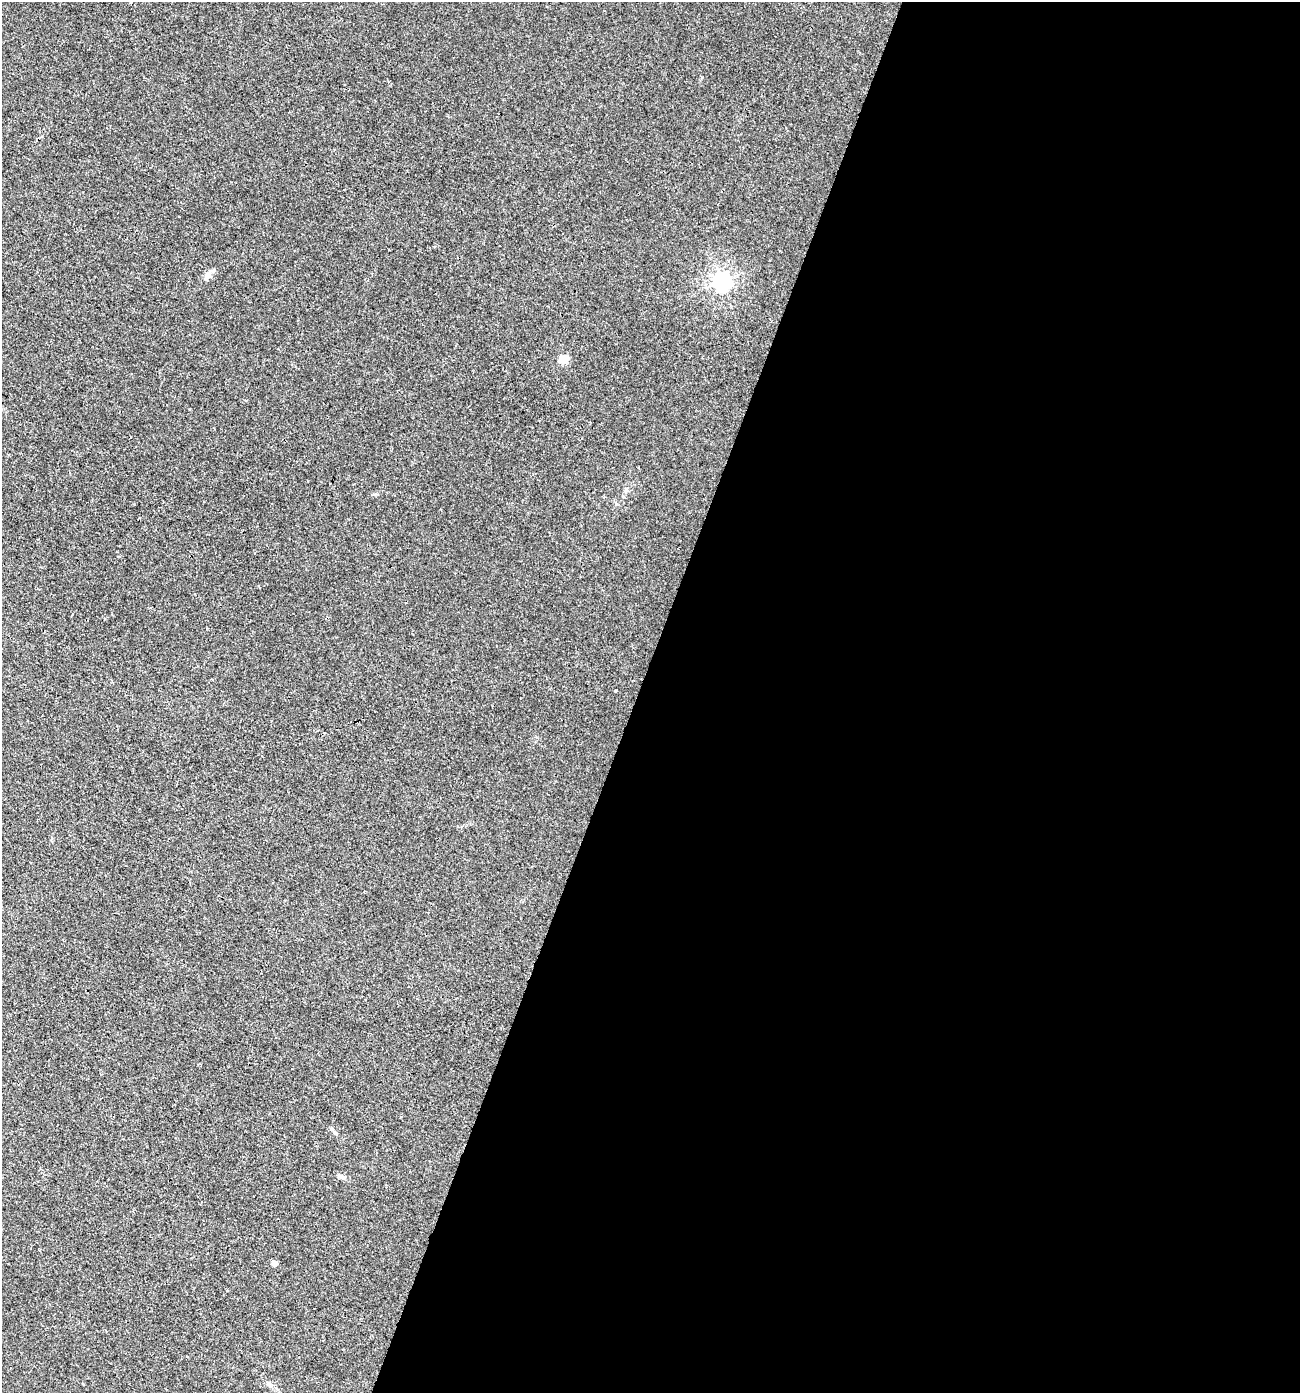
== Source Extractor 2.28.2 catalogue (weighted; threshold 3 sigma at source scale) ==
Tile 12 of 4 x 4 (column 4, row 3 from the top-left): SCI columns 4166-5463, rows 1430-2820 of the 5783 x 5630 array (HDU 1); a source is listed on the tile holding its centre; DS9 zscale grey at full resolution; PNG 1302 x 1395 px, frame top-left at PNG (2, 2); no overlay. Shown black and unused: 51% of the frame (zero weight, under 3 of 4 exposures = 4% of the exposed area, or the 3 px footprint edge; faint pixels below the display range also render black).
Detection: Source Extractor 2.28.2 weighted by HDU 2 'WHT'; one run over the whole footprint, this tile lists its part. Background 0.00112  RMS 0.0027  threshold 0.0123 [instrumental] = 3 sigma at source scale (4.5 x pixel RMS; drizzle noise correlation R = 1.50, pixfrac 1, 0.0396/0.0396 arcsec/px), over >= 5 px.
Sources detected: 7; all 7 listed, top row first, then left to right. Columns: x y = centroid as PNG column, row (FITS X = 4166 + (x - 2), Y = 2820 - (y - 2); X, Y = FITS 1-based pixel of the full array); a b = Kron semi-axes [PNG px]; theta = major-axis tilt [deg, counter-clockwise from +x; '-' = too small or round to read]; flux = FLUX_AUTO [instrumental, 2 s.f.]
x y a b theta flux
208 275 12 7 47 1.5
722 281 7 6 - 110
564 359 5 5 - 8.8
615 691 3 2 - 0.19
344 1177 6 4 31 0.49
274 1263 4 4 - 1.7
269 1384 6 4 -89 0.48